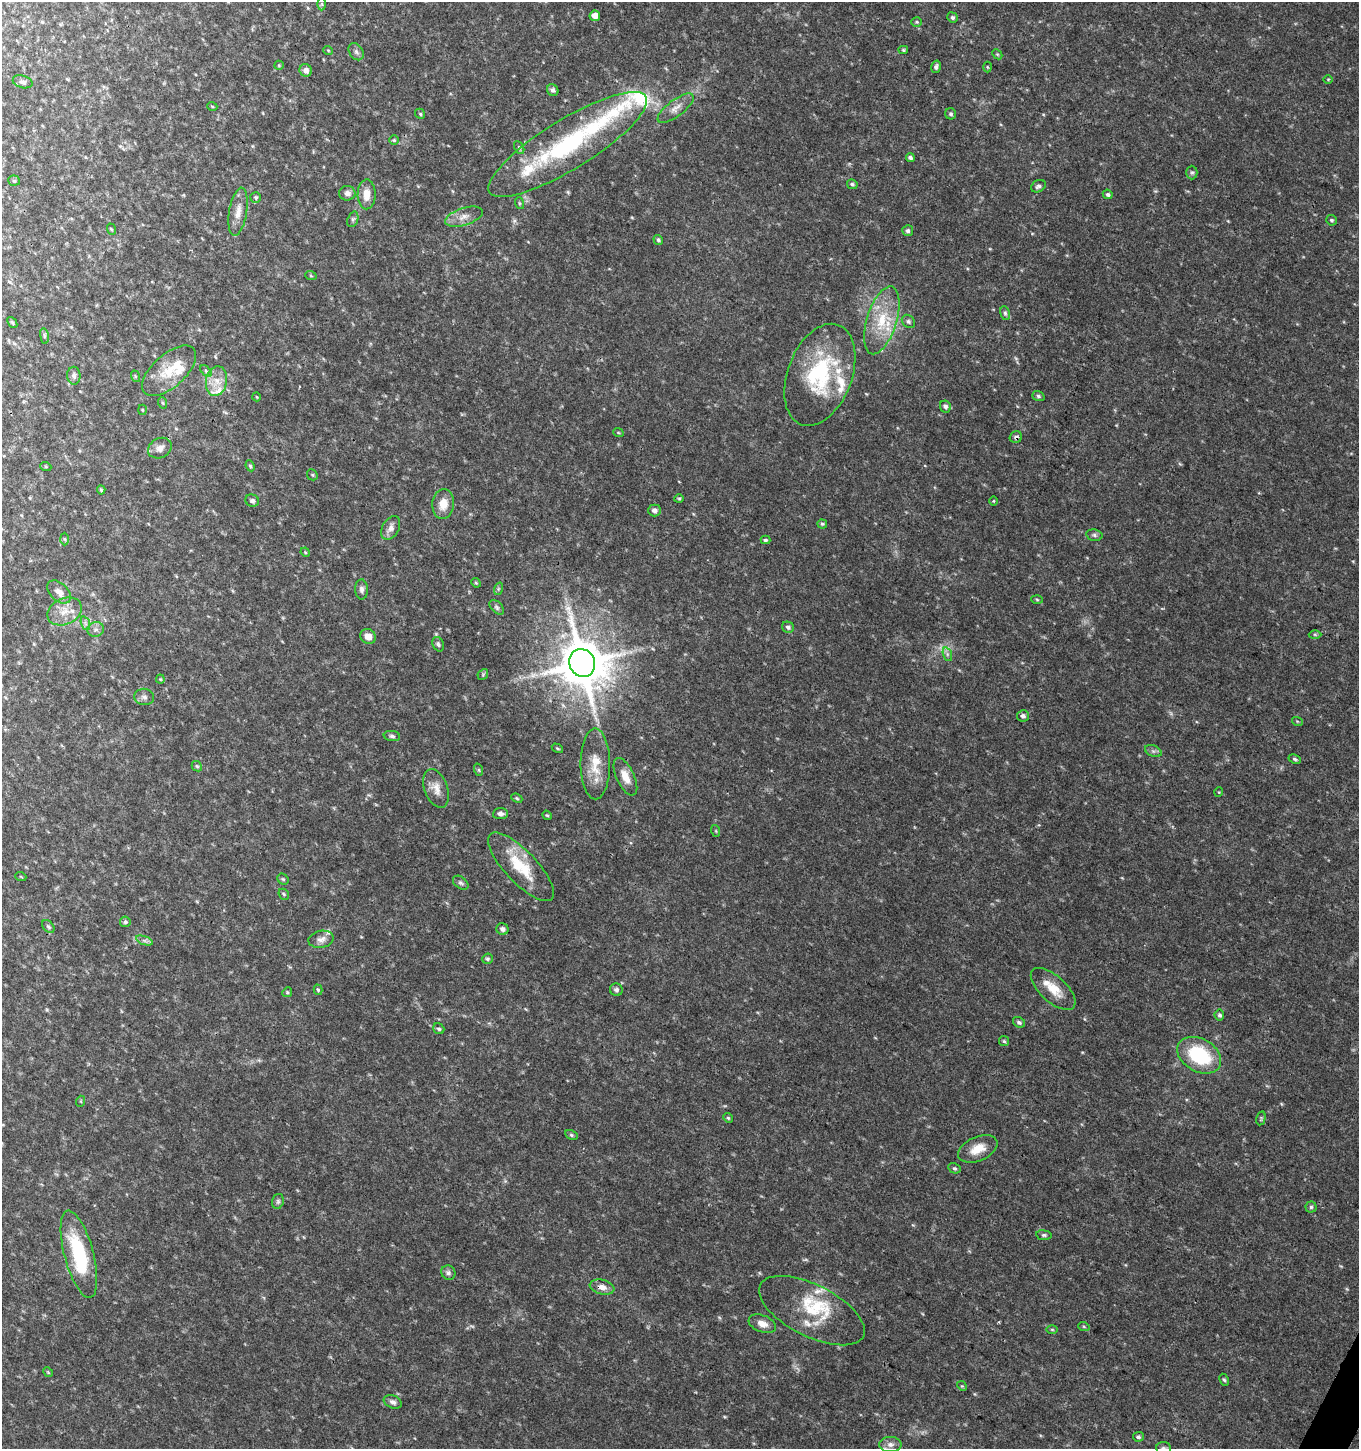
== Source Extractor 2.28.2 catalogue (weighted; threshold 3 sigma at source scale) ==
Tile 6 of 4 x 4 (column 2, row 2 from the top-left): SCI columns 1626-2982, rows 2901-4347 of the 5899 x 5808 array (HDU 1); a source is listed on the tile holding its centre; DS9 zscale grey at full resolution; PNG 1361 x 1451 px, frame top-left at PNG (2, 2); each listed source drawn as its Kron ellipse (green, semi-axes under 4 px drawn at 4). Shown black and unused: <1% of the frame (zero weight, under 3 of 4 exposures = <1% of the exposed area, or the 3 px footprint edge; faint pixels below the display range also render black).
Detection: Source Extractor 2.28.2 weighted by HDU 2 'WHT'; one run over the whole footprint, this tile lists its part. Background 0.0293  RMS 0.0033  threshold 0.015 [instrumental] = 3 sigma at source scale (4.5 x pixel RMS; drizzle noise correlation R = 1.50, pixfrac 1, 0.0396/0.0396 arcsec/px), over >= 5 px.
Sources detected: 169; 3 too faint to see at this stretch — neither listed nor drawn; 15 inside a brighter listed object's ellipse — not listed separately; the other 151 listed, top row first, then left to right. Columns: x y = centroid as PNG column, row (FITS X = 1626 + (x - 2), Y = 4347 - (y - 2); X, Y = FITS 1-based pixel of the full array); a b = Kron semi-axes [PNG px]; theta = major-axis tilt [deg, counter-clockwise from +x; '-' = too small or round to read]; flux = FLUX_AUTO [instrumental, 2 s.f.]
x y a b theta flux
322 4 6 4 90 0.44
595 16 5 5 - 3.1
953 17 5 5 - 0.77
917 22 5 4 - 0.5
328 50 5 3 - 0.3
903 50 5 4 - 0.46
356 52 9 6 -56 1.1
997 54 6 4 -44 0.42
279 65 5 4 - 0.38
936 67 6 4 75 0.88
987 67 5 3 - 0.31
306 70 6 6 - 1.7
1328 79 5 3 - 0.29
23 82 10 6 -16 1
553 90 6 5 - 0.99
212 106 5 3 - 0.28
676 108 21 8 37 3.1
420 114 5 4 - 0.46
951 114 5 5 - 0.7
394 140 5 5 - 0.43
568 144 92 25 32 48
519 147 7 4 -62 0.57
910 157 4 4 - 0.96
1192 172 7 5 -90 0.65
14 181 6 5 - 0.6
852 184 5 4 - 0.64
1038 186 8 5 27 0.96
347 193 8 7 - 1.7
367 194 15 9 89 4.2
1108 194 5 4 - 0.79
256 197 5 5 - 0.59
519 203 6 4 -72 0.4
238 212 24 9 81 3.7
464 217 19 8 18 3.2
353 219 8 5 71 0.71
1331 220 5 5 - 0.64
111 229 6 3 -71 0.36
908 231 5 5 - 0.93
658 240 5 4 - 0.56
311 276 6 3 -19 0.36
1005 313 7 5 -80 0.67
882 320 35 15 73 13
908 321 7 6 - 0.78
12 323 6 4 -50 0.51
44 336 8 4 -82 0.65
169 371 33 16 41 9.4
206 371 7 4 -46 0.6
820 375 53 32 69 33
74 376 9 6 -88 1.1
135 376 6 4 -72 0.39
216 381 15 10 79 4
1038 396 6 5 - 0.63
257 397 4 3 - 0.28
163 403 6 3 -70 0.38
945 406 6 5 - 1
142 410 5 3 - 0.33
618 432 5 3 - 0.33
1016 437 6 5 - 0.82
160 448 12 9 27 2.2
250 466 6 4 -65 0.52
46 467 5 3 - 0.39
312 475 6 5 - 0.46
101 490 4 4 - 0.46
679 499 4 4 - 0.42
252 501 7 6 - 1.1
993 501 5 3 - 0.28
443 504 15 11 84 4.5
654 510 6 6 - 1.3
822 524 5 4 - 0.49
391 528 13 8 60 2
1094 535 8 5 -11 0.82
65 539 6 4 -88 0.47
765 540 5 3 - 0.55
305 552 5 4 - 0.33
476 583 5 4 - 0.36
362 589 10 6 -88 1.2
498 589 6 4 72 0.45
59 592 14 9 -43 2.7
1037 599 6 4 -3 0.41
497 607 9 5 -45 0.74
64 611 18 13 24 5
85 623 7 4 -71 0.79
788 627 6 5 - 0.93
95 629 8 7 - 1.3
1315 634 6 4 -1 0.47
368 636 8 7 - 2.8
438 644 7 5 -65 0.84
947 654 7 4 -72 0.89
582 663 14 13 - 1600
483 674 6 4 47 0.43
160 679 4 4 - 0.36
144 697 10 8 -6 1.3
1023 716 6 5 - 0.98
1297 721 5 3 - 0.31
392 736 8 5 -8 0.82
557 748 6 3 -30 0.39
1153 751 9 5 -24 0.97
1295 759 6 4 -27 0.58
595 764 35 14 -90 8.3
197 766 6 4 -42 0.49
479 770 6 4 -72 0.48
625 777 20 9 -65 3.9
436 788 20 11 -70 3.4
1219 792 5 3 - 0.28
517 798 6 4 -23 0.46
500 814 7 5 4 1.2
547 815 5 4 - 0.4
716 831 6 3 -72 0.38
521 867 45 16 -46 13
21 877 5 3 - 0.29
283 879 6 5 - 0.49
461 883 9 5 -38 0.78
284 894 6 4 -48 0.46
125 922 5 5 - 0.61
48 927 7 5 -49 0.6
502 929 6 6 - 1.1
321 939 12 8 11 1.8
144 940 9 4 -19 0.88
487 959 5 5 - 0.61
1053 989 28 13 -42 6.6
318 990 5 4 - 0.61
616 990 6 6 - 0.93
287 992 5 4 - 0.44
1219 1015 5 5 - 0.72
1019 1022 6 5 - 0.8
439 1029 6 5 - 0.66
1004 1041 5 5 - 0.46
1199 1055 23 16 -30 24
81 1101 5 3 - 0.33
728 1118 5 4 - 0.44
1261 1118 7 4 76 0.46
571 1135 6 4 -28 0.58
978 1149 21 12 24 5.3
954 1168 6 5 - 0.61
278 1201 8 5 75 0.71
1311 1207 5 5 - 0.59
1044 1235 8 5 -7 0.63
79 1254 45 14 -75 24
448 1273 7 7 - 1
602 1287 12 7 -13 2.3
812 1311 57 25 -27 16
762 1324 14 8 -20 2.6
1084 1327 6 3 -20 0.38
1052 1330 6 3 -1 0.37
48 1372 5 4 - 0.37
1224 1380 6 4 -62 0.55
962 1386 5 4 - 0.4
393 1402 9 6 -22 1.3
1138 1437 5 5 - 0.7
890 1444 11 7 0 1.6
1163 1448 7 6 - 0.97
Overlapping masked pixels (flux is a lower limit): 3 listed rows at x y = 1016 437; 160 448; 602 1287
Isophote crosses this tile's border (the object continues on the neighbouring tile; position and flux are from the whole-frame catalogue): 1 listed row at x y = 1163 1448